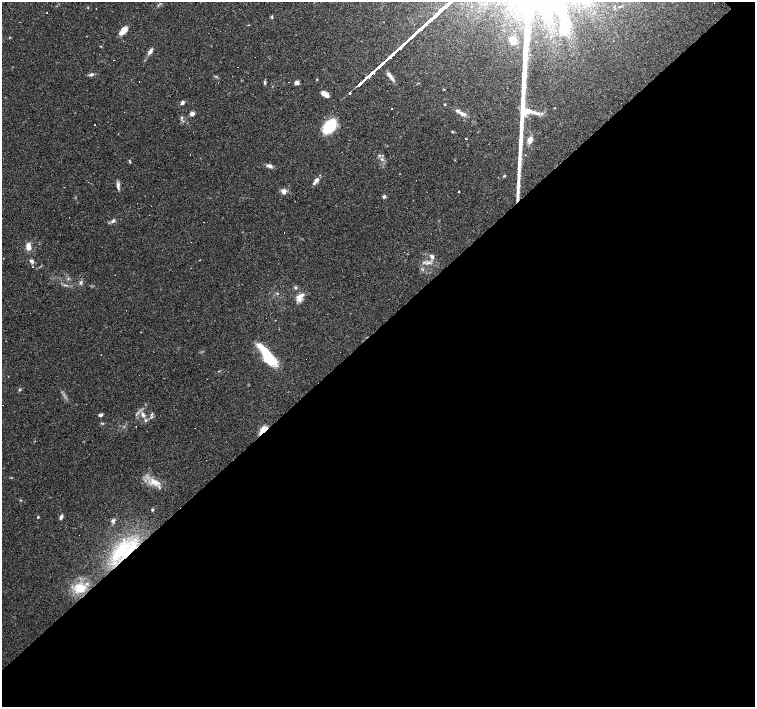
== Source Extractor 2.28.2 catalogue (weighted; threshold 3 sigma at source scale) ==
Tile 15 of 4 x 4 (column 3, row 4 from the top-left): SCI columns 3010-4514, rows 149-1557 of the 6018 x 6000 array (HDU 1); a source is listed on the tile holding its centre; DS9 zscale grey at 2 x 2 block average (1 PNG px = mean of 2 x 2 image px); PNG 757 x 709 px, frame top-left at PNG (2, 2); no overlay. Shown black and unused: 54% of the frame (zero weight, under 3 of 4 exposures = <1% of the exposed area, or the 3 px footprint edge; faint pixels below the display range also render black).
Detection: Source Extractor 2.28.2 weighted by HDU 2 'WHT'; one run over the whole footprint, this tile lists its part. Background 0.105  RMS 0.0053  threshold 0.0237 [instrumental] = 3 sigma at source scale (4.5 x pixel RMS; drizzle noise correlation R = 1.50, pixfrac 1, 0.0396/0.0396 arcsec/px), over >= 5 px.
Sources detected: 97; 1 inside a brighter object's white glare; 27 cosmic-ray / hot-pixel residue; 1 long thin detection or spike segment (spike, bleed or trail) — not listed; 5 inside a brighter listed object's ellipse — not listed separately; the other 63 listed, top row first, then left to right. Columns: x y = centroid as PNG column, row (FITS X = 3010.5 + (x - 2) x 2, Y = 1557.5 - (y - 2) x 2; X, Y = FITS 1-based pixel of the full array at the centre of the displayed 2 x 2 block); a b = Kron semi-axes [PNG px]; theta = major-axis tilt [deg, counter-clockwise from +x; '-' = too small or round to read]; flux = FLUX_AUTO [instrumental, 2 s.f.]
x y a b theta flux
46 13 2 2 - 4.7
272 17 4 2 - 1.3
585 18 2 2 - 2.8
564 28 11 6 80 38
123 30 11 5 46 12
513 40 10 8 -15 8.3
150 51 9 4 58 5
91 74 6 4 16 3
390 76 14 3 -52 6.5
265 82 6 3 85 1.9
297 83 5 4 - 4.8
444 89 3 2 - 0.66
350 93 2 2 - 210
325 94 9 4 -37 8.6
182 103 5 4 - 3.5
621 103 2 2 - 0.85
445 104 3 2 - 0.98
392 108 2 2 - 0.9
192 114 4 4 - 5.8
463 114 12 4 -24 6
181 117 4 3 - 1.7
183 121 3 2 - 0.99
95 125 2 2 - 0.5
329 126 12 7 50 73
452 132 3 3 - 1.1
466 139 2 2 - 4
530 140 6 4 70 9.7
379 155 3 3 - 1.3
382 159 5 3 - 2.7
129 160 3 2 - 0.88
269 166 8 4 -20 5.1
400 174 2 2 - 1.2
504 176 3 3 - 1.2
316 180 7 5 58 4.3
118 186 10 4 -86 4.3
283 191 7 6 - 5.7
459 192 2 2 - 0.88
384 196 4 3 - 2.8
113 221 6 4 45 3.2
28 247 7 5 -78 10
432 256 6 5 - 3.9
31 261 5 4 - 3.5
429 262 7 4 21 4.3
33 267 2 2 - 0.61
68 279 3 2 - 1
81 282 5 4 - 2.8
296 288 4 3 - 1.7
277 293 3 3 - 0.97
300 297 12 7 56 11
268 356 25 8 -53 68
19 390 4 3 - 1.5
152 414 5 3 - 1.9
100 415 4 3 - 3.7
143 415 8 4 -58 5.7
263 430 10 4 48 16
153 481 9 6 80 7.7
21 500 3 2 - 0.76
152 510 3 2 - 2.2
38 517 3 3 - 1.1
61 517 5 3 - 4.5
113 521 6 5 - 3.1
121 550 37 13 45 58
80 588 11 10 - 23
Overlapping masked pixels (flux is a lower limit): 3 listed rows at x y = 263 430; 121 550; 80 588